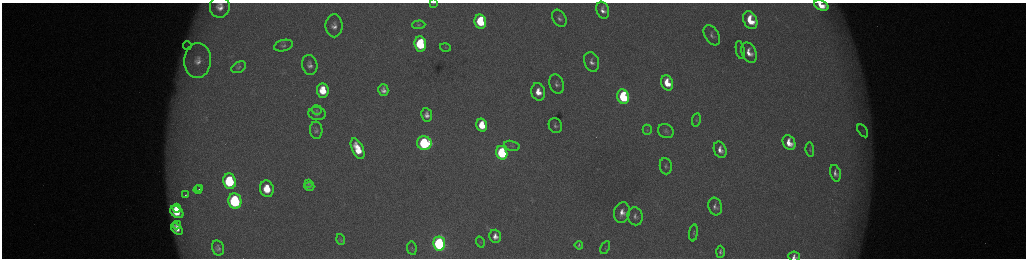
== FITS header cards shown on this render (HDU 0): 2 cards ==
NAXIS1  =                 2048 /fastest changing axis
NAXIS2  =                  512 /next to fastest changing axis

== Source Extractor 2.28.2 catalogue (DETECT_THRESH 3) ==
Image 2048 x 512 px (HDU 0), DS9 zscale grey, zoomed out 1/2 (1 PNG px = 2 x 2 image px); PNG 1028 x 260 px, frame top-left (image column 1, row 511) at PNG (2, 3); each listed source drawn as its Kron ellipse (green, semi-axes under 4 px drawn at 4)
Background 173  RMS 1.9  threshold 5.8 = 3 sigma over >= 5 px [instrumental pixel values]
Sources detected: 75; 4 cannot appear on this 1/2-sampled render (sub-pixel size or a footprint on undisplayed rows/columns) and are neither listed nor drawn; the other 71 listed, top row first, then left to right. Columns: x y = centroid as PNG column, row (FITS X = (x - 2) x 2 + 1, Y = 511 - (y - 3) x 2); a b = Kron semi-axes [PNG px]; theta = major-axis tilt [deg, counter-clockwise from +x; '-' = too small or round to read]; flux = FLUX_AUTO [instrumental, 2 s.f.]
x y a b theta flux
433 3 3 2 - 190
821 5 7 4 -24 6500
220 7 11 10 - 5100
603 10 8 6 -71 2900
559 18 9 6 -59 1800
750 20 9 6 -66 12000
480 22 7 6 - 23000
419 25 6 4 1 570
334 26 11 8 -90 3500
712 35 11 7 -58 1800
420 44 7 6 - 38000
187 45 4 2 - 530
283 46 9 5 13 1300
445 47 5 3 - 510
740 50 9 4 -79 830
749 53 10 7 -65 5000
197 60 17 13 88 8800
592 62 10 7 -69 2500
310 65 10 7 -79 2500
239 67 8 5 30 930
667 83 8 5 -67 10000
557 84 10 7 -71 2000
323 90 7 6 - 10000
383 90 6 5 - 2200
538 92 9 7 -75 6400
623 97 7 6 - 42000
317 110 5 5 - 640
317 114 9 6 -7 1700
427 115 7 5 -80 2500
696 120 7 3 80 580
482 125 6 5 - 12000
555 125 7 6 - 1500
316 130 8 6 -85 1200
647 130 5 4 - 590
666 131 8 7 - 1300
863 131 7 3 -56 670
424 143 7 7 - 59000
789 143 8 6 -61 6700
512 146 8 4 -14 890
358 149 11 5 -65 11000
720 150 8 6 -68 3300
810 150 7 3 -82 540
502 153 7 5 -73 52000
666 166 8 6 -83 1300
835 173 8 5 -75 2100
230 181 8 6 -82 37000
309 184 4 3 - 400
309 186 5 4 - 1100
200 189 2 1 - 780
267 189 8 7 - 12000
198 190 4 2 - 2100
186 195 2 1 - 550
235 201 8 6 -80 63000
715 206 9 6 -71 1900
177 208 4 3 - 4100
177 212 7 5 -38 10000
622 213 10 8 79 4400
635 216 9 7 -78 2100
177 225 4 3 - 1500
177 229 7 4 -42 3900
694 233 8 4 82 890
495 236 6 5 - 3200
340 240 6 4 -75 770
480 242 5 4 - 490
439 243 7 6 - 130000
579 245 4 3 - 760
605 247 7 2 64 250
218 248 8 6 -76 1700
412 248 7 4 -82 630
720 252 6 4 88 1200
794 256 6 5 - 2000
At the frame edge (FLAGS 8, measured only in part): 4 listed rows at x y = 433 3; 821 5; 220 7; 794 256
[4 sub-pixel or undisplayed-footprint detections neither listed nor drawn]